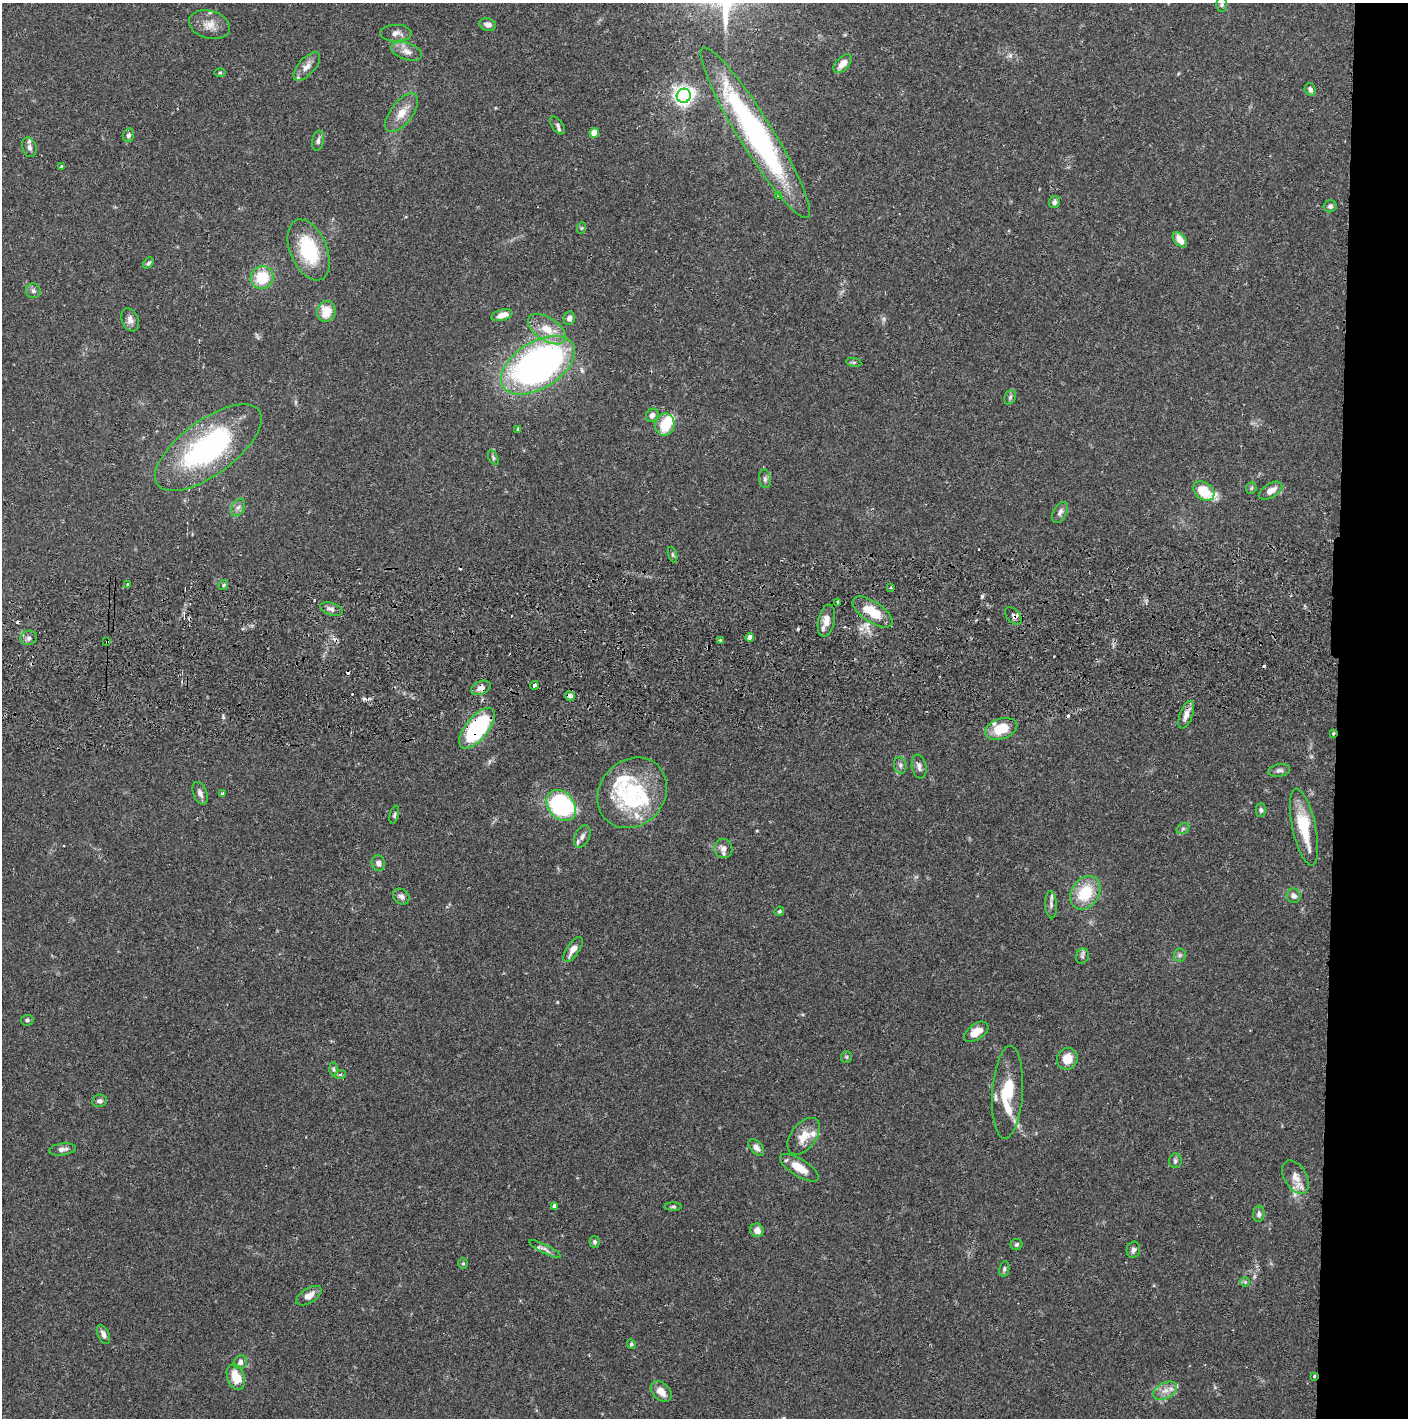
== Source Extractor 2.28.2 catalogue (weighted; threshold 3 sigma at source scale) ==
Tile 6 of 3 x 3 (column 3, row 2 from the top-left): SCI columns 2816-4221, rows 1472-2887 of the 4228 x 4360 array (HDU 1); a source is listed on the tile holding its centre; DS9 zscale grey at full resolution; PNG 1410 x 1420 px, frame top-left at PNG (2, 3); each listed source drawn as its Kron ellipse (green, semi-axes under 4 px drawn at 4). Shown black and unused: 5% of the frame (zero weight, under 2 of 3 exposures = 3% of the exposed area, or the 3 px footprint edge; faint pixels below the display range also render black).
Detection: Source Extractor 2.28.2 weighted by HDU 2 'WHT'; one run over the whole footprint, this tile lists its part. Background 0.0687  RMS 0.0048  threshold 0.0217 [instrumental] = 3 sigma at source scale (4.5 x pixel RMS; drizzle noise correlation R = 1.50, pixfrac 1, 0.05/0.05 arcsec/px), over >= 5 px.
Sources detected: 145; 1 too faint to see at this stretch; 1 inside a brighter object's white glare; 10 cosmic-ray / hot-pixel residue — neither listed nor drawn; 12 inside a brighter listed object's ellipse — not listed separately; the other 121 listed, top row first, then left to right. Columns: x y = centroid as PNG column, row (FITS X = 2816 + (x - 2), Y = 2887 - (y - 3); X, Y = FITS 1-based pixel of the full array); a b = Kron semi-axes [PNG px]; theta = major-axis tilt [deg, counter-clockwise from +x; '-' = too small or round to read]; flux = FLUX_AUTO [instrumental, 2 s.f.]
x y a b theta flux
1221 5 7 5 89 1
488 24 8 6 -16 2.6
209 25 21 14 -15 6.1
396 33 16 8 -1 3.1
406 51 16 8 -19 3.6
842 64 11 6 46 4.2
307 66 17 8 47 3.8
220 73 6 4 1 0.53
1310 89 6 5 - 1.6
684 96 7 7 - 240
402 113 23 11 52 6.8
558 125 10 5 -56 1.4
594 133 5 4 - 6.7
755 133 100 17 -58 110
128 135 7 5 74 1.3
318 141 10 5 78 1.6
29 147 10 7 -73 2.1
61 166 3 2 - 0.56
778 195 4 3 - 0.66
1054 202 6 5 - 1.7
1330 206 6 6 - 1.2
581 228 6 3 70 0.56
1180 240 9 5 -49 4.3
309 250 32 18 -67 30
148 263 6 4 51 1
262 277 12 11 - 15
33 291 7 7 - 1.4
326 311 10 9 - 9.3
502 315 11 5 16 4.1
569 318 7 5 79 2.4
130 320 12 8 -68 2.5
547 329 21 11 -33 9
854 362 7 4 -7 0.75
538 365 41 23 32 220
1010 397 7 5 69 0.95
652 415 7 6 - 2.2
665 425 11 9 75 14
518 429 3 3 - 0.67
208 448 63 27 36 94
493 458 8 4 -64 0.93
765 479 9 6 -81 1.4
1251 488 6 5 - 0.84
1204 491 12 8 -38 13
1270 491 13 7 31 4.1
238 507 9 6 62 1.8
1060 512 11 6 62 2.1
672 555 8 3 -71 0.83
127 584 3 3 - 1.2
223 585 5 5 - 0.74
891 587 2 2 - 0.52
838 602 4 3 - 1.1
331 609 12 6 -19 1.9
873 612 23 10 -34 13
1013 616 10 6 -48 2.1
826 621 16 8 78 4.9
750 637 4 4 - 3.3
29 638 8 7 - 1.6
720 640 4 3 - 0.64
107 642 3 2 - 0.72
534 685 4 3 - 2.4
481 688 10 6 25 3
570 696 5 4 - 2.1
1186 715 15 6 70 3.4
477 728 24 11 51 59
1001 729 16 10 18 14
1333 733 4 3 - 0.52
900 765 8 6 -76 1.4
919 767 12 7 -79 2
1279 770 11 6 10 1.6
200 793 12 6 -68 2.2
632 793 37 32 48 35
223 794 4 3 - 1.1
561 805 17 13 -50 70
1261 810 6 5 - 1
394 815 9 4 76 0.94
1304 827 39 11 -78 21
1183 829 7 5 31 0.91
582 836 12 7 64 2.2
723 849 9 9 - 2.9
378 863 8 6 -79 2.2
1085 893 18 13 56 18
1294 896 7 6 - 2.3
401 897 9 7 -42 1.9
1051 905 13 6 -86 2
779 911 5 4 - 0.63
573 949 14 6 57 3.9
1180 955 6 6 - 1.1
1082 956 7 6 - 1.3
27 1020 6 5 - 0.93
976 1032 14 8 35 6.6
846 1057 6 5 - 0.77
1067 1059 11 10 - 7.5
334 1069 7 4 -89 1
340 1075 5 3 - 0.55
1007 1092 46 15 86 22
99 1101 7 6 - 1.5
804 1136 21 12 53 7.2
756 1147 10 6 -48 2.3
62 1149 13 6 7 2.3
1175 1161 7 6 - 1.2
799 1168 22 8 -32 7.8
1296 1177 18 11 -58 5.3
555 1206 4 4 - 2.2
673 1207 8 4 0 0.82
1259 1214 8 5 85 1.3
757 1230 7 6 - 3.6
595 1242 6 5 - 0.99
1016 1245 6 5 - 0.84
545 1249 17 4 -26 1.9
1133 1250 8 6 77 1.8
463 1263 5 5 - 0.63
1004 1269 8 5 80 1.1
1245 1282 5 5 - 0.7
309 1296 14 7 32 3.6
103 1334 10 5 -66 2.2
631 1344 5 4 - 0.77
240 1362 7 6 - 2
1314 1376 4 3 - 1.7
236 1377 13 8 -71 8.8
1165 1391 13 8 28 3.6
661 1392 12 8 -43 5.1
Overlapping masked pixels (flux is a lower limit): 8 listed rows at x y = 208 448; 873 612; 1013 616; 107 642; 481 688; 477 728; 1333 733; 1314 1376
Unlisted compact peaks at least as high as the median listed source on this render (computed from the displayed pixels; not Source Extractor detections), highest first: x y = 982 596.